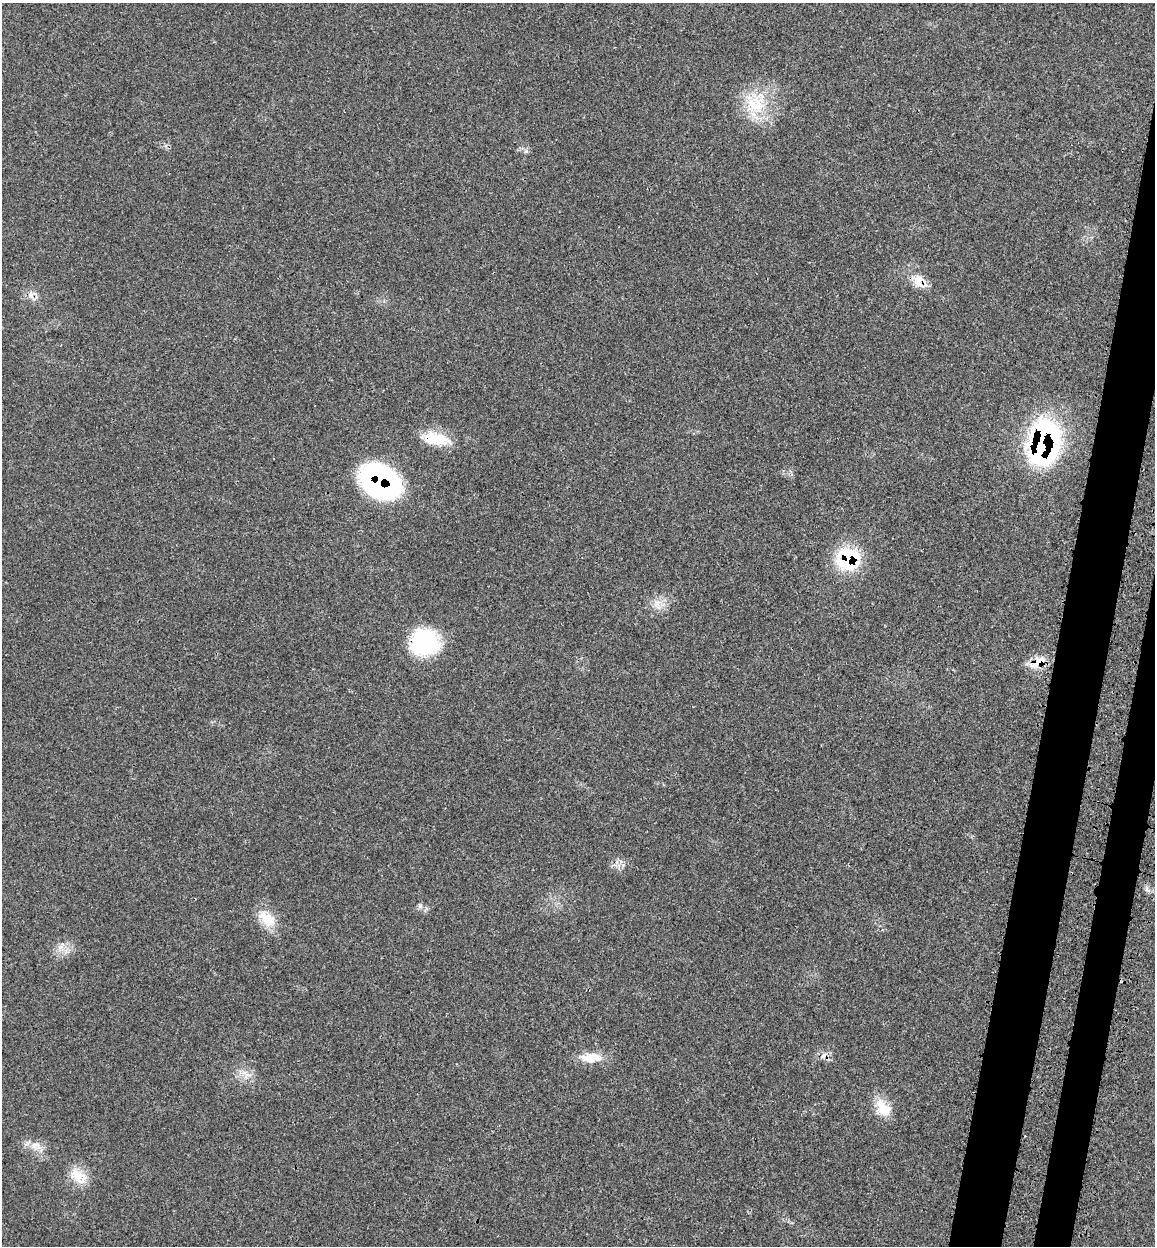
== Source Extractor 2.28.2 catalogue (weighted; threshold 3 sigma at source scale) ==
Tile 10 of 4 x 4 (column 2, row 3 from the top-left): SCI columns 1352-2504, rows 1336-2579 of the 5140 x 5154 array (HDU 1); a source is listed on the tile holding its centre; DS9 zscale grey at full resolution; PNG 1157 x 1248 px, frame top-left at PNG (2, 3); no overlay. Shown black and unused: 5% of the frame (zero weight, under 3 of 4 exposures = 8% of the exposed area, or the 3 px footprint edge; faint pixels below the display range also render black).
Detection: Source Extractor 2.28.2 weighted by HDU 2 'WHT'; one run over the whole footprint, this tile lists its part. Background 0.0232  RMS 0.0034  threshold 0.0153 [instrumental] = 3 sigma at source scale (4.5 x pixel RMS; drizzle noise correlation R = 1.50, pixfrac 1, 0.05/0.05 arcsec/px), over >= 5 px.
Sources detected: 21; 1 cosmic-ray / hot-pixel residue — not listed; the other 20 listed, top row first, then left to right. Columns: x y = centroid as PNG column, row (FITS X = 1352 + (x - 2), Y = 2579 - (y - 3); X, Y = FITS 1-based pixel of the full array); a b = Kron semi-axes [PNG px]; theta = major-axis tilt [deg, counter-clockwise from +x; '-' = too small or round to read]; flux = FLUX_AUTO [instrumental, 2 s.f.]
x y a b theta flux
758 106 28 21 -60 13
526 151 5 5 - 0.66
919 281 18 14 -63 4.9
31 296 10 6 -63 1.6
436 439 37 14 -9 9.7
1043 444 44 28 79 74
380 481 37 26 -32 77
848 559 27 26 - 20
656 604 13 4 51 1.6
424 642 32 30 5 25
1037 663 27 10 34 5.3
420 906 8 4 46 0.72
267 919 27 15 -38 6.8
60 947 7 5 44 1.2
823 1056 7 6 - 1.2
589 1057 28 12 -1 5.8
246 1074 13 4 -31 1.5
883 1108 27 15 -51 6.6
35 1145 18 10 -6 3.4
78 1177 23 17 -25 6.3
Overlapping masked pixels (flux is a lower limit): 7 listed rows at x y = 919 281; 436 439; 1043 444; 380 481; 848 559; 424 642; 1037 663
Unlisted compact peaks at least as high as the median listed source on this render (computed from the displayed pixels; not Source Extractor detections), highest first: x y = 623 865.